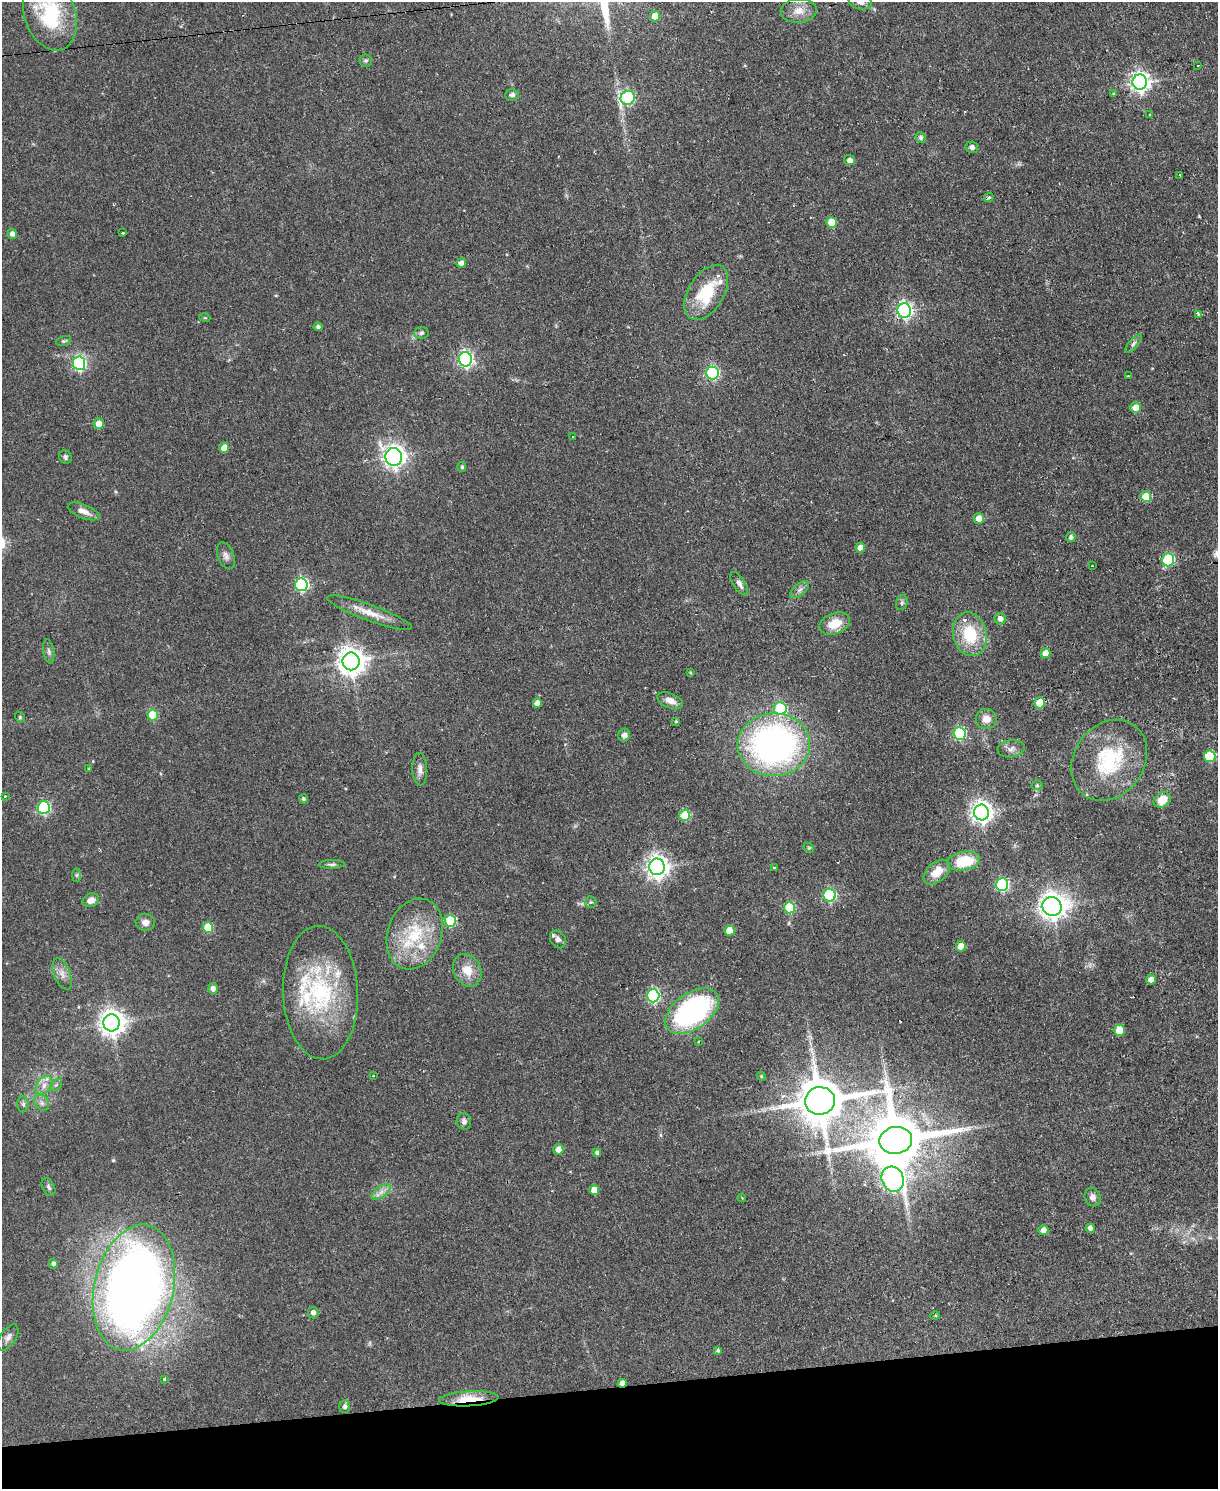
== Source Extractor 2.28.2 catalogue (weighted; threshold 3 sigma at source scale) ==
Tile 10 of 4 x 3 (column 2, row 3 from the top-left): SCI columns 1217-2432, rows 247-1733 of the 4865 x 4839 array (HDU 1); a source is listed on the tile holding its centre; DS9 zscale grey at full resolution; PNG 1220 x 1491 px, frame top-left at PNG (2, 2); each listed source drawn as its Kron ellipse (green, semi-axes under 4 px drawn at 4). Shown black and unused: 7% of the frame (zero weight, under 2 of 3 exposures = <1% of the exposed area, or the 3 px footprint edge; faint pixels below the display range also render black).
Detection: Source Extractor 2.28.2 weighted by HDU 2 'WHT'; one run over the whole footprint, this tile lists its part. Background 0.0668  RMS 0.0055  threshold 0.0248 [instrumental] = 3 sigma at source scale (4.5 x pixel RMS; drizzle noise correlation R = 1.50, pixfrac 1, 0.05/0.05 arcsec/px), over >= 5 px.
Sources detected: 152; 1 too faint to see at this stretch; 3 cosmic-ray / hot-pixel residue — neither listed nor drawn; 7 inside a brighter listed object's ellipse — not listed separately; the other 141 listed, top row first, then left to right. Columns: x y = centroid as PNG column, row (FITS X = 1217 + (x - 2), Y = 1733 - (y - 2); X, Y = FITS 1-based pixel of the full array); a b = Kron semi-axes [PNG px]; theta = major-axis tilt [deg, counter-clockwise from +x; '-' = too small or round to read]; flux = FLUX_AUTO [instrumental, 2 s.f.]
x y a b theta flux
860 2 12 7 -12 3.2
799 11 18 12 4 7.2
50 14 37 25 -71 40
655 16 5 5 - 7.3
365 60 6 6 - 1
1198 65 3 2 - 0.8
1140 82 7 7 - 260
1114 93 3 3 - 0.99
512 95 7 6 - 1.8
628 98 7 6 - 78
1150 114 4 3 - 0.53
921 137 5 5 - 1.5
972 147 6 6 - 2
849 160 5 5 - 2.7
1180 175 3 2 - 0.88
989 197 5 3 - 1.5
832 222 5 5 - 13
122 233 3 3 - 0.93
12 234 5 4 - 2.6
461 263 5 5 - 3.5
706 292 30 17 58 25
904 311 7 7 - 160
1199 314 3 3 - 3.5
205 318 5 3 - 0.53
318 327 4 4 - 1.5
421 333 7 6 - 1.5
64 341 8 4 17 0.91
1133 344 12 4 50 1.5
465 359 7 6 - 150
79 363 7 6 - 84
712 373 6 6 - 85
1128 376 3 2 - 0.41
1136 408 5 5 - 6.2
99 424 5 5 - 5.6
572 437 3 2 - 0.84
224 448 5 5 - 6.3
65 457 7 6 - 1.6
394 457 9 8 - 290
462 467 5 4 - 1.2
1146 497 5 5 - 17
84 511 17 7 -22 4.8
979 518 5 5 - 6.1
1071 537 5 4 - 1.6
860 548 5 5 - 4.7
226 556 14 8 -69 2.9
1168 560 6 6 - 33
1092 566 3 2 - 0.64
739 584 13 6 -56 2.7
301 585 6 6 - 88
800 590 11 6 41 2.1
902 603 7 5 71 1.3
369 613 45 8 -20 9.7
1000 619 6 5 - 2.8
835 623 16 10 21 12
970 634 22 16 -77 23
49 651 12 5 -80 1.6
1045 653 5 5 - 7.1
351 661 9 8 - 650
690 673 4 3 - 0.58
670 701 13 7 -23 4.9
537 703 5 4 - 3.3
1040 703 5 5 - 13
780 708 6 6 - 38
153 715 5 5 - 20
20 717 6 4 -50 0.75
986 719 10 10 - 5.2
676 721 4 4 - 0.69
959 733 6 6 - 61
624 735 6 6 - 2.7
774 745 36 31 1 200
1011 749 14 8 9 3.1
1210 756 6 5 - 30
1109 760 43 35 55 45
89 768 4 2 - 0.42
420 769 16 7 -87 3.4
1037 785 5 5 - 0.9
5 796 3 3 - 0.81
303 799 4 4 - 1
1162 800 9 7 33 11
44 808 6 6 - 67
981 812 8 7 - 360
685 815 5 5 - 23
809 848 6 4 -43 0.75
964 861 16 9 10 21
332 864 13 4 2 1.4
657 867 8 7 - 380
774 868 3 2 - 0.81
937 872 15 9 40 9.4
77 875 7 4 89 0.83
1002 884 6 6 - 69
830 895 6 6 - 51
91 900 8 6 23 3.9
591 902 6 5 - 0.91
1052 906 10 9 - 550
789 908 5 5 - 25
450 921 6 5 - 38
145 922 10 8 -4 3.3
208 927 5 5 - 19
730 931 5 5 - 12
415 934 36 27 70 33
558 939 9 7 -54 2.9
961 946 5 5 - 8
467 970 17 13 -59 9.2
62 974 17 8 -69 4.1
1151 980 5 5 - 5.6
213 989 5 5 - 2.9
321 992 67 37 -88 65
653 996 6 6 - 80
692 1011 30 17 35 110
112 1023 8 8 - 540
1119 1030 5 5 - 16
698 1041 3 3 - 0.9
373 1076 3 3 - 0.91
761 1076 4 3 - 0.55
44 1085 10 7 57 3.7
56 1085 7 4 44 1.2
820 1101 15 14 - 2800
42 1103 8 6 -48 2
23 1104 8 6 -90 1.4
464 1121 8 7 - 1.9
896 1140 16 13 10 4200
558 1149 5 5 - 5.6
597 1153 4 4 - 1.3
893 1179 13 10 -65 250
49 1187 9 6 -63 1.5
594 1190 5 5 - 7.2
381 1192 11 5 35 2.8
1093 1197 9 8 - 2.8
742 1198 4 3 - 0.39
1090 1228 5 4 - 2.1
1043 1230 5 5 - 4.4
53 1264 5 4 - 1.6
134 1287 64 39 77 630
313 1313 5 5 - 2.5
935 1316 5 3 - 0.57
8 1337 15 7 56 2.7
718 1351 4 4 - 1
164 1379 4 3 - 0.66
622 1383 4 4 - 3.3
469 1399 29 7 3 14
345 1407 6 5 - 1.8
Overlapping masked pixels (flux is a lower limit): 3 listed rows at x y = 904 311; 622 1383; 469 1399
Isophote crosses this tile's border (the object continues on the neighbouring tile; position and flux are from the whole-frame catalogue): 2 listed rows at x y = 860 2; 50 14